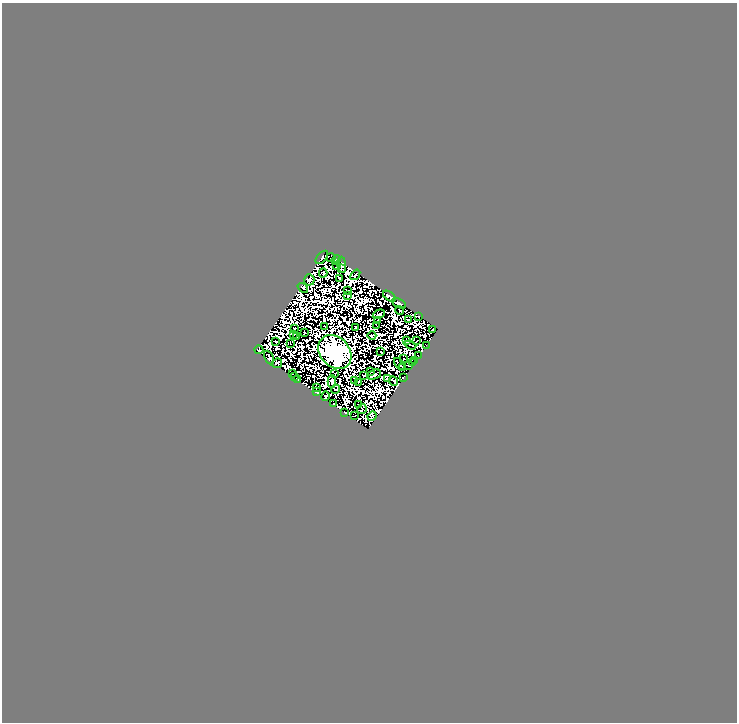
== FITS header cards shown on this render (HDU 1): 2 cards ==
NAXIS1  =                  735
NAXIS2  =                  720

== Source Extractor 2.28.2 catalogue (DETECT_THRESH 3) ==
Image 735 x 720 px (HDU 1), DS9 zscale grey, 1 PNG px = 1 image px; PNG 739 x 724 px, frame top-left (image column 1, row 720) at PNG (2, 3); each listed source drawn as its Kron ellipse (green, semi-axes under 4 px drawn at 4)
Background 0.027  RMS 5.4e-06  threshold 1.62e-05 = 3 sigma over >= 5 px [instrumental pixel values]
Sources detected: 153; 83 with non-positive FLUX_AUTO (blend fragments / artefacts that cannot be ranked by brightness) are neither listed nor drawn; the other 70 listed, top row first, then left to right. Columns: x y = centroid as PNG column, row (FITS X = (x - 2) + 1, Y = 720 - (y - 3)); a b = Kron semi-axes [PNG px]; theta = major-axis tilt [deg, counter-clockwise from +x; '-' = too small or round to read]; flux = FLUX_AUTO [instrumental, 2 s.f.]
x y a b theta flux
322 257 8 4 47 0.9
331 258 4 2 - 0.25
336 260 5 2 - 0.45
337 265 3 2 - 0.69
342 265 8 3 -85 0.78
341 269 4 3 - 0.007
323 273 4 3 - 0.37
355 275 6 2 53 0.2
339 278 3 2 - 0.62
309 280 6 5 - 0.71
303 288 6 3 -39 0.83
347 290 4 2 - 0.014
348 295 2 2 - 0.17
389 296 7 3 -37 1.3
399 303 8 4 -25 0.76
400 310 4 2 - 0.084
379 314 6 3 29 0.054
419 316 3 2 - 0.64
408 319 3 2 - 0.23
378 320 2 2 - 0.38
376 325 3 2 - 0.5
325 326 3 2 - 0.57
355 327 2 2 - 0.5
294 328 3 2 - 0.28
433 329 3 2 - 0.81
304 333 3 2 - 0.7
294 334 2 2 - 0.29
372 335 4 3 - 0.44
297 336 3 2 - 0.19
276 341 3 2 - 0.32
407 341 3 3 - 0.21
417 341 3 2 - 0.34
290 344 3 2 - 0.059
411 345 6 2 -21 0.6
426 345 2 2 - 0.26
259 350 4 2 - 0.26
335 352 19 14 -48 1900
381 352 3 2 - 0.33
418 356 3 2 - 0.48
269 357 7 4 -64 0.36
404 359 3 2 - 0.083
415 360 3 2 - 0.38
277 363 5 4 - 0.038
413 363 3 2 - 0.26
399 364 7 2 -48 0.87
408 365 2 2 - 0.16
403 367 3 2 - 0.23
370 371 3 2 - 0.33
292 373 3 2 - 0.16
335 373 4 2 - 0.14
374 374 7 4 24 8.4
363 375 3 2 - 0.38
295 377 3 2 - 0.2
387 378 4 2 - 0.46
403 378 2 2 - 0.21
298 379 3 3 - 0.72
354 380 3 2 - 0.087
393 381 5 2 - 1.5
332 382 6 4 87 0.015
358 383 3 2 - 0.081
316 387 3 2 - 0.45
336 389 4 3 - 0.16
317 392 3 3 - 1.1
325 396 5 3 - 0.75
334 404 3 2 - 0.21
358 404 3 2 - 0.12
362 409 5 3 - 0.067
345 413 3 2 - 0.47
355 415 2 2 - 0.33
372 416 5 3 - 0.85
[83 non-positive-flux detections neither listed nor drawn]